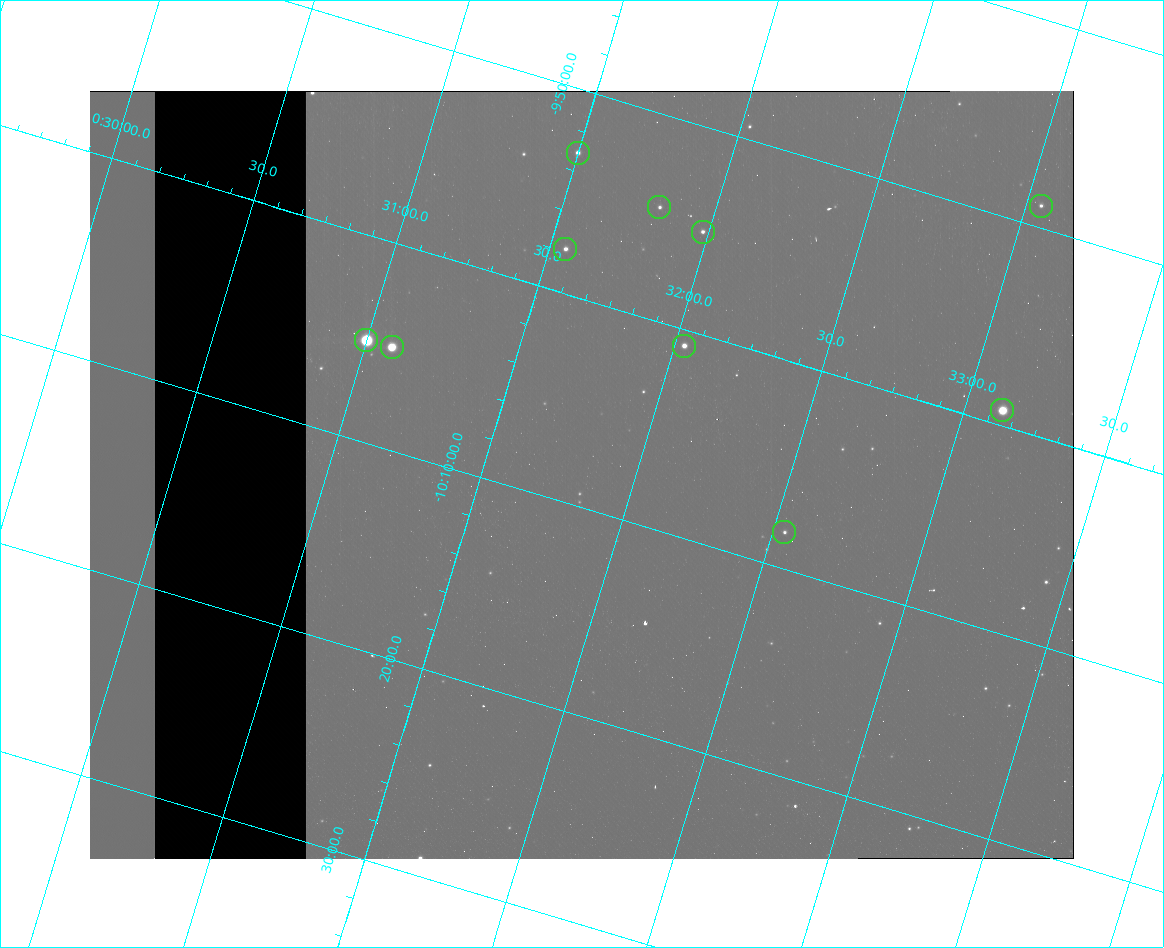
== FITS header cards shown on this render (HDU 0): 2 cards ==
NAXIS1  =                  984
NAXIS2  =                  768

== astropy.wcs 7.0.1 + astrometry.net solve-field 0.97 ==
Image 984 x 768 px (HDU 0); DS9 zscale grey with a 90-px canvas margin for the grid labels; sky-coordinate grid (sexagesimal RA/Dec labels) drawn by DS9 from the SOLVED WCS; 10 Tycho-2 reference stars matched to detected sources circled (green)
Header WCS: none
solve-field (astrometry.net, Tycho-2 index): SOLVED blind (the file carries no WCS)
Solved WCS: RA---TAN-SIP/DEC--TAN-SIP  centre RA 00:31:50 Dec -10:08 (7.96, -10.14 deg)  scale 2.99 arcsec/px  FOV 49.1' x 38.4'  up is -17 deg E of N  parity flipped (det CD > 0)
(file carries no celestial WCS; the grid is the blind solution)
Tycho-2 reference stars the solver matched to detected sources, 10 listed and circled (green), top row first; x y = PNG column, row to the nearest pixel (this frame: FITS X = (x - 90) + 1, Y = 768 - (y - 91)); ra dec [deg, ICRS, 3 dp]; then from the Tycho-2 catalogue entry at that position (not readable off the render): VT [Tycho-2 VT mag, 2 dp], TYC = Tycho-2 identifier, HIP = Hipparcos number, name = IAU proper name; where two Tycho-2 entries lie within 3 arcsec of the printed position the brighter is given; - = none
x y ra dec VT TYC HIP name
578 153 7.875 -9.885 10.69 5269-806-1 - -
1041 206 8.262 -9.816 12.26 5269-1766-1 - -
659 207 7.954 -9.909 11.98 5269-2144-1 - -
703 232 7.995 -9.918 12.00 5269-812-1 - -
565 249 7.888 -9.964 11.29 5269-2005-1 - -
366 340 7.750 -10.085 6.91 5269-2391-1 2431 -
684 346 8.008 -10.013 10.45 5269-1422-1 - -
392 347 7.772 -10.084 8.43 5269-2011-1 2444 -
1002 410 8.281 -9.988 8.67 5269-1386-1 2608 -
784 532 8.135 -10.138 11.56 5269-1565-1 - -